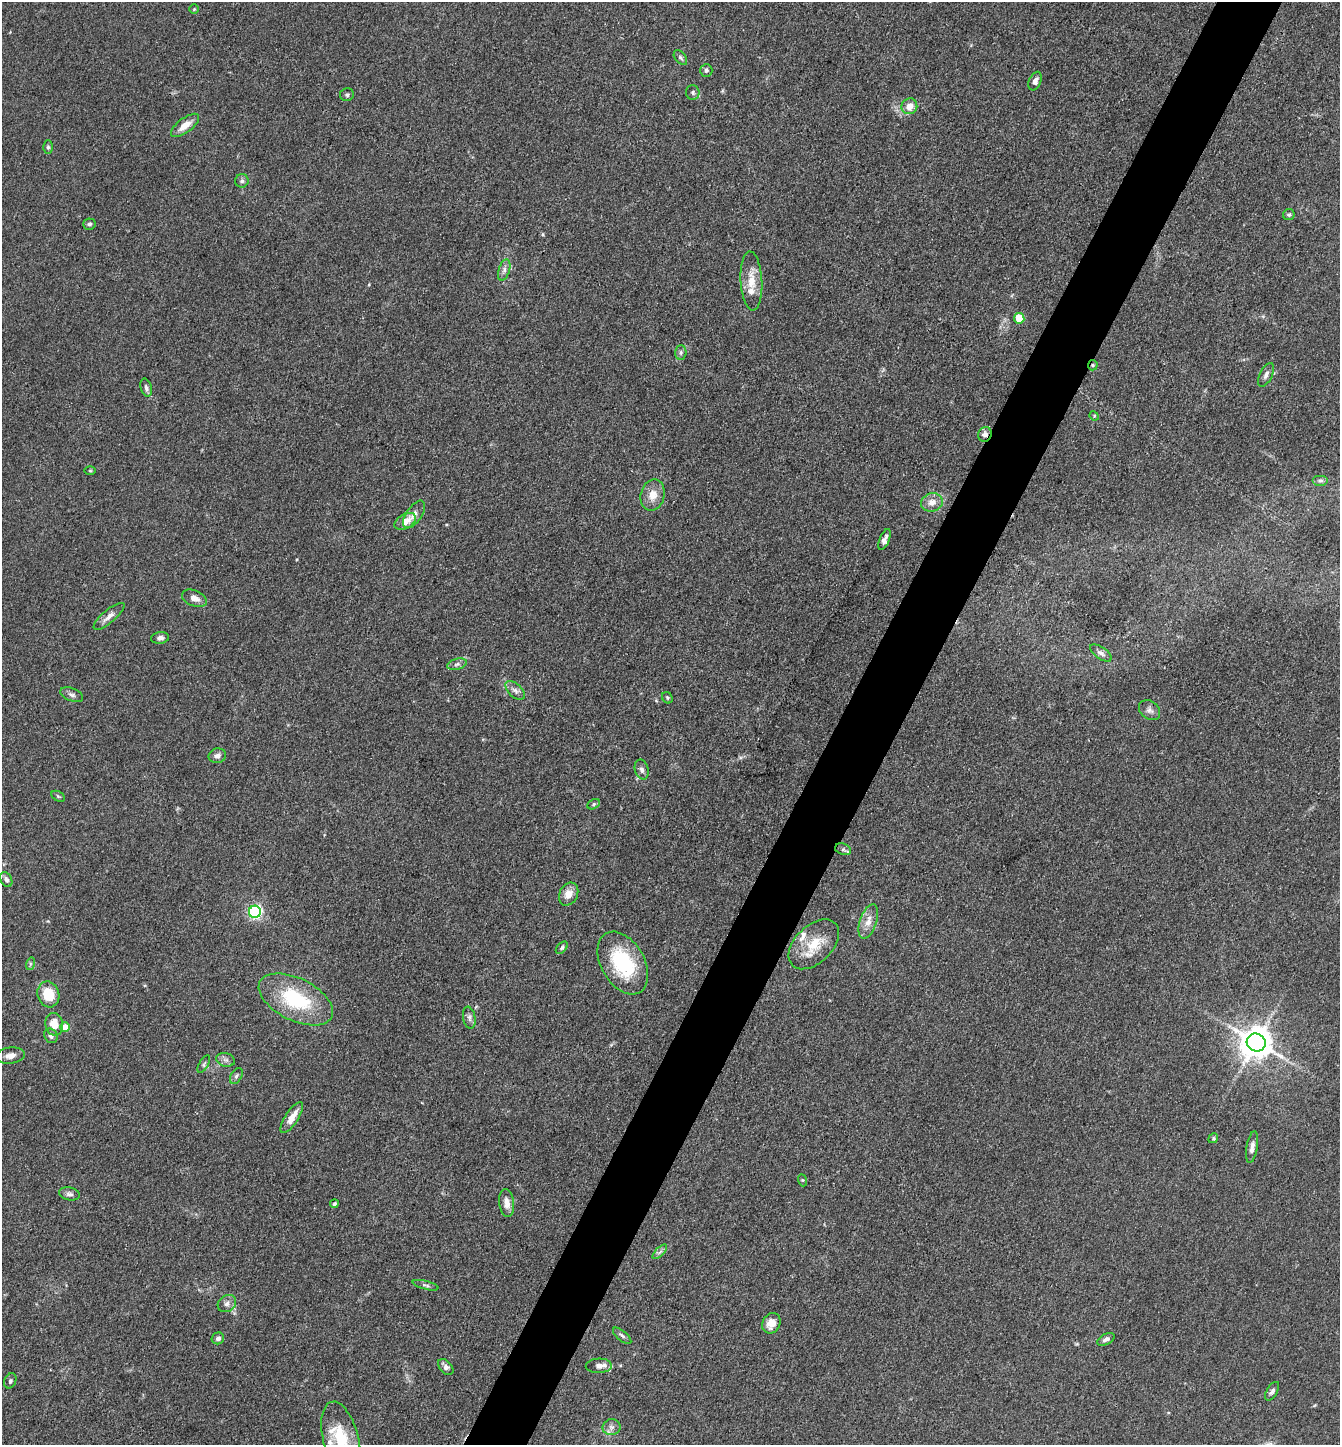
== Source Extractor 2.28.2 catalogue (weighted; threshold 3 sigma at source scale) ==
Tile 10 of 4 x 4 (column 2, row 3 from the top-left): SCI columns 1624-2961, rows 1446-2888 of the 5784 x 5775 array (HDU 1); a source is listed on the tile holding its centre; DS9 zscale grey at full resolution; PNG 1342 x 1447 px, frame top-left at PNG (2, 2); each listed source drawn as its Kron ellipse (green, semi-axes under 4 px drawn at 4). Shown black and unused: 5% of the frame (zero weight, under 3 of 4 exposures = <1% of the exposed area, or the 3 px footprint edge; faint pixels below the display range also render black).
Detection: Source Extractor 2.28.2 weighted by HDU 2 'WHT'; one run over the whole footprint, this tile lists its part. Background 0.0825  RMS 0.0063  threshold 0.0284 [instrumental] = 3 sigma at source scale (4.5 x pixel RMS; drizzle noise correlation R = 1.50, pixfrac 1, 0.05/0.05 arcsec/px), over >= 5 px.
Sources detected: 84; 3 inside a brighter listed object's ellipse — not listed separately; the other 81 listed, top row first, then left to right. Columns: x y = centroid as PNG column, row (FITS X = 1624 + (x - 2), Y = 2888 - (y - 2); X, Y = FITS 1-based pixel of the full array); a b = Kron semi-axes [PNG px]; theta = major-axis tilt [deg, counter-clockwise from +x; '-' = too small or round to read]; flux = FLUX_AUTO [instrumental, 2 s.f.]
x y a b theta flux
194 9 4 4 - 0.65
680 58 8 5 -52 1.4
706 70 6 6 - 1.4
1035 81 10 6 66 2.6
693 92 7 7 - 1.5
347 95 7 6 - 1.6
909 106 8 7 - 5.9
185 125 17 7 37 7.5
48 147 6 5 - 1.2
242 181 7 6 - 1.6
1289 215 6 5 - 1.2
89 224 6 5 - 1.4
504 270 11 5 73 2.4
751 281 29 11 -87 11
1019 318 5 5 - 15
681 352 7 5 89 1.6
1093 365 5 4 - 0.95
1266 375 13 6 64 2.7
146 388 9 5 -73 1.9
1094 416 5 4 - 0.77
985 434 7 6 - 2.9
90 471 6 4 0 0.7
1321 481 8 5 0 1.5
653 495 16 12 76 7.8
932 502 11 9 15 5.4
414 514 16 8 55 4.1
405 521 11 7 31 6.9
884 540 11 5 69 2.7
194 598 13 8 -23 4.6
109 616 19 6 40 4.3
160 638 9 6 7 2.4
1101 653 12 6 -35 2.6
457 664 10 5 15 2
515 690 12 6 -43 2.9
72 695 12 6 -22 2.1
667 698 6 5 - 1
1149 710 12 9 -40 2.9
217 756 9 7 12 3
642 770 10 6 -75 2.5
58 796 7 4 -30 0.92
594 804 7 4 28 1.1
843 849 8 5 -17 1.5
6 880 8 5 -60 1.9
569 894 12 9 62 6.3
255 912 6 6 - 130
868 921 18 8 71 6.1
814 944 30 18 44 19
562 948 7 4 46 1.2
623 963 34 21 -60 44
30 964 6 4 72 1
48 994 13 11 -72 16
296 999 40 21 -26 47
469 1018 11 6 -79 2.3
54 1024 11 9 -79 8.9
65 1027 5 4 - 10
51 1036 7 6 - 2.3
1256 1042 9 9 - 1300
10 1056 14 8 8 4.4
226 1060 9 6 -14 2.3
204 1064 10 4 60 1.3
236 1076 9 5 59 1.6
292 1117 18 6 57 8.3
1213 1138 5 4 - 0.8
1252 1147 16 5 81 3.2
802 1180 6 4 -70 0.72
69 1194 10 6 -11 2.2
507 1203 14 7 -83 5
334 1204 4 3 - 1.2
660 1252 9 3 45 1.5
426 1285 13 3 -15 1.4
227 1303 10 8 37 2.9
771 1323 11 8 60 7
622 1336 11 5 -40 1.8
218 1338 6 6 - 2.3
1106 1339 9 5 27 2.5
599 1366 13 7 2 4.4
446 1367 9 6 -49 2.7
10 1381 8 5 65 1.5
1272 1391 10 5 59 1.8
612 1427 9 8 - 2.8
341 1439 38 17 -76 27
Overlapping masked pixels (flux is a lower limit): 2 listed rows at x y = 1093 365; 985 434
Isophote crosses this tile's border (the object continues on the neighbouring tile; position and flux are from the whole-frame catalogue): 1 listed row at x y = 341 1439